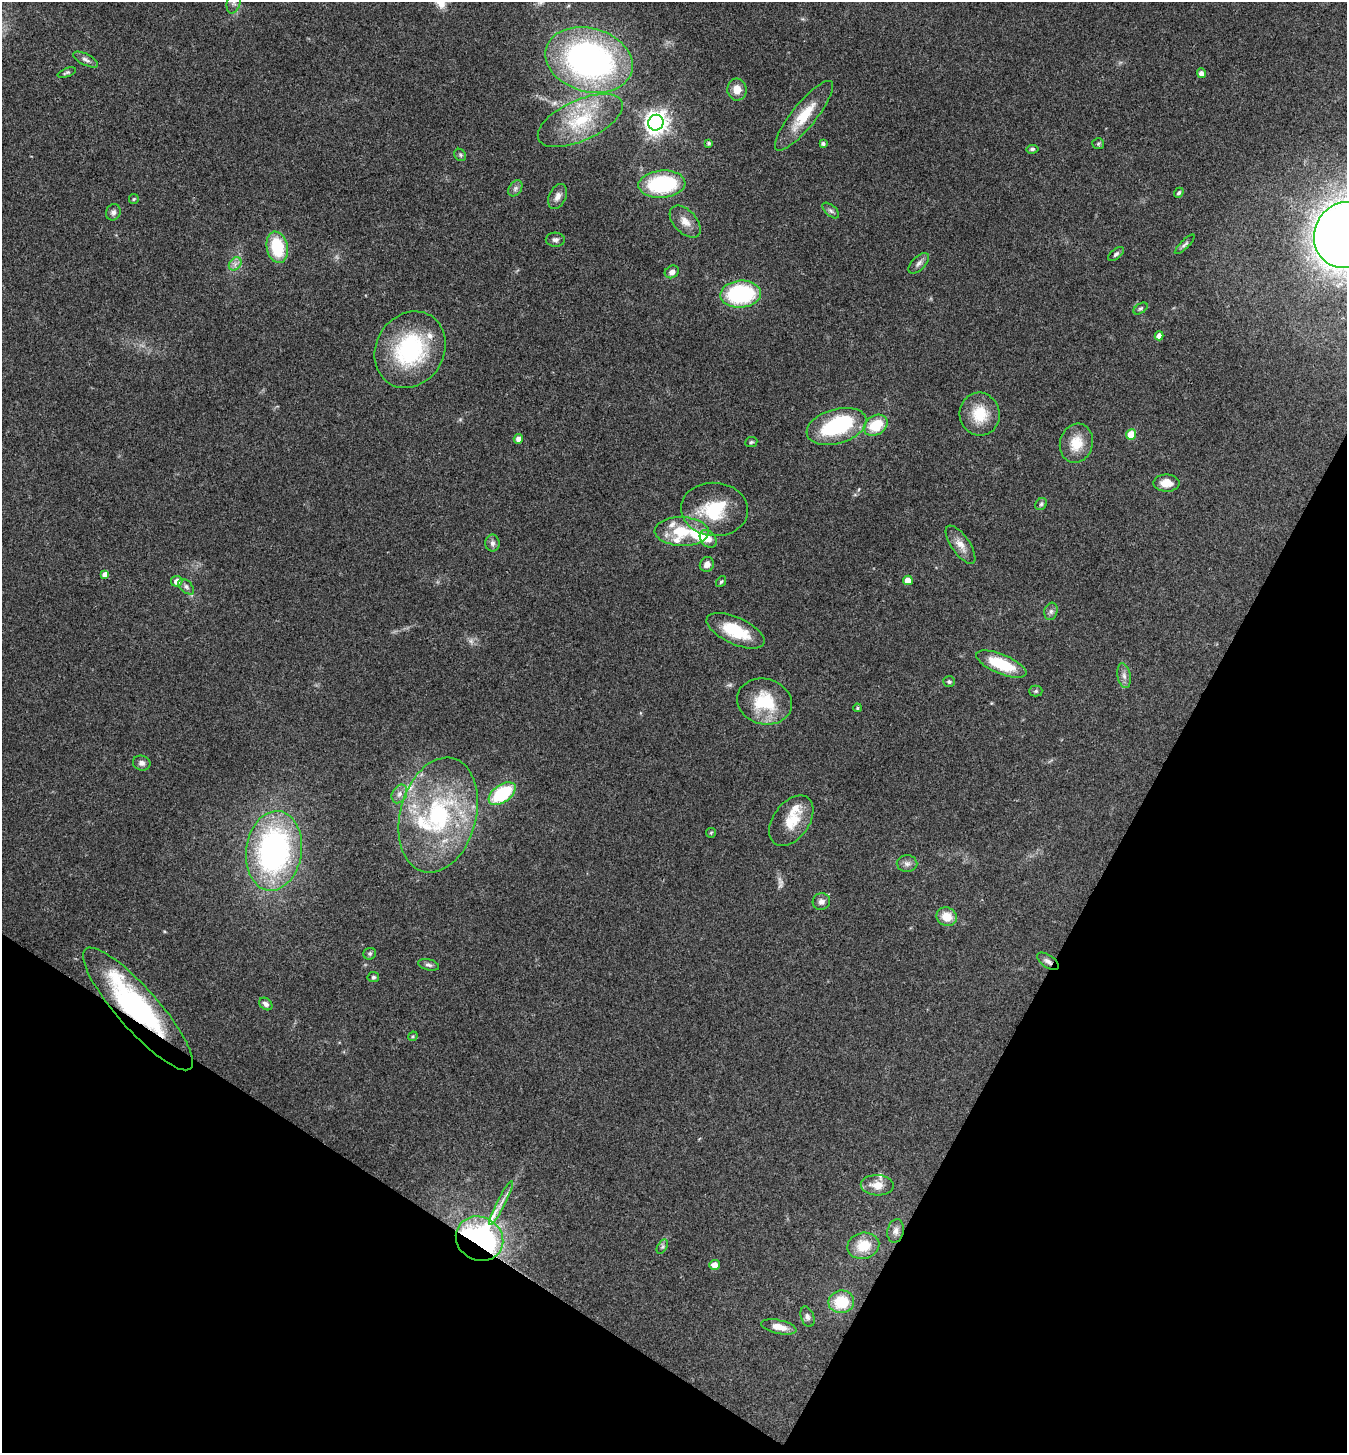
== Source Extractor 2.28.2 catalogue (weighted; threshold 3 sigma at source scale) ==
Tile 15 of 4 x 4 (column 3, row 4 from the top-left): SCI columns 2841-4185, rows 7-1457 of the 5820 x 5813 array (HDU 1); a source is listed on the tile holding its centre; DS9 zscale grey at full resolution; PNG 1349 x 1455 px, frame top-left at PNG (2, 2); each listed source drawn as its Kron ellipse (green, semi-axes under 4 px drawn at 4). Shown black and unused: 25% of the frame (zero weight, under 3 of 4 exposures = <1% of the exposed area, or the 3 px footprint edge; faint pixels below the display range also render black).
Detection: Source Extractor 2.28.2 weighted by HDU 2 'WHT'; one run over the whole footprint, this tile lists its part. Background 0.0707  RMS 0.0055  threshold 0.0246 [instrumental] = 3 sigma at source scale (4.5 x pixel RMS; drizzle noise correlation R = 1.50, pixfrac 1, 0.05/0.05 arcsec/px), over >= 5 px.
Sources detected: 103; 2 too faint to see at this stretch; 3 inside a brighter object's white glare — neither listed nor drawn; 9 inside a brighter listed object's ellipse — not listed separately; the other 89 listed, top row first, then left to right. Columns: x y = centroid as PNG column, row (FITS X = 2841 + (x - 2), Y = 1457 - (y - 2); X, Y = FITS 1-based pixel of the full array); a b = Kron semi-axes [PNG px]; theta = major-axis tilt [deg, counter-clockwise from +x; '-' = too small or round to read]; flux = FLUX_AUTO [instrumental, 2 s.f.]
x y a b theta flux
234 2 11 6 72 2
86 59 13 5 -27 2.2
589 60 44 31 -16 180
67 73 9 4 21 1
1201 73 5 4 - 2.9
737 90 11 9 -83 6.2
804 116 43 12 51 18
580 120 46 20 25 31
656 123 8 7 - 430
709 143 4 3 - 0.97
823 143 4 3 - 1.3
1098 144 6 5 - 0.84
1032 149 6 4 6 1.1
460 155 6 5 - 1.1
662 184 23 13 4 50
515 188 9 6 56 1.8
1179 193 5 4 - 1.1
557 197 13 8 64 3.4
134 199 5 5 - 0.69
831 210 10 5 -41 1.5
113 212 8 7 - 1.9
685 222 19 11 -47 5.9
1344 235 33 30 69 890
555 240 9 7 -3 1.7
1185 244 13 4 45 1.3
277 247 16 10 -78 26
1116 254 9 5 38 1.4
919 263 13 6 45 2.4
235 264 7 5 47 2
672 272 7 6 - 2.9
741 294 20 13 4 57
1140 308 8 5 34 1
1159 336 4 4 - 3.4
410 350 40 34 58 58
980 414 21 20 - 16
876 425 13 9 32 17
836 426 31 17 16 51
1131 434 5 5 - 13
518 439 5 4 - 3.1
751 442 6 5 - 0.88
1076 443 20 16 74 11
1166 483 13 8 -1 6.5
1041 504 6 5 - 1.1
714 509 33 26 -4 27
682 531 27 14 -2 20
708 539 10 7 -50 3.4
492 543 8 7 - 2
960 545 22 9 -55 5.6
707 564 8 7 - 3.4
105 575 4 4 - 4.6
908 580 5 4 - 6.2
177 581 5 5 - 4.1
721 582 6 4 53 0.79
186 587 9 5 -45 1.6
1051 611 9 6 75 1.7
736 631 31 13 -25 21
1001 664 27 9 -22 22
1124 676 12 6 -80 2.6
949 682 6 5 - 1.1
1036 691 6 5 - 0.87
764 701 28 22 -15 24
857 708 4 3 - 0.66
142 763 9 7 -14 2.2
399 794 10 7 62 2.8
502 794 15 8 36 36
438 815 58 38 75 86
791 821 28 18 54 13
711 833 5 5 - 0.64
274 851 40 28 82 140
907 864 10 8 -1 2.4
821 901 9 8 - 2.6
947 917 10 9 - 8.5
370 954 6 5 - 1
1048 961 12 6 -34 2.4
429 965 10 5 -15 1.6
373 977 6 5 - 1
266 1004 7 5 -40 1.9
138 1009 80 20 -49 98
413 1036 5 4 - 0.64
877 1185 16 10 -2 6.7
501 1203 24 3 63 3.5
895 1231 12 8 78 3
480 1239 24 21 -28 170
863 1246 16 13 14 12
662 1247 8 4 59 1.2
715 1265 5 5 - 4.4
841 1302 13 11 9 19
807 1317 10 6 -69 1.8
779 1327 18 7 -12 6.1
Overlapping masked pixels (flux is a lower limit): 3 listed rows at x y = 1048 961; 138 1009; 480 1239
Isophote crosses this tile's border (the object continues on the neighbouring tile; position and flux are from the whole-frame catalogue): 2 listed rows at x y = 234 2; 1344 235